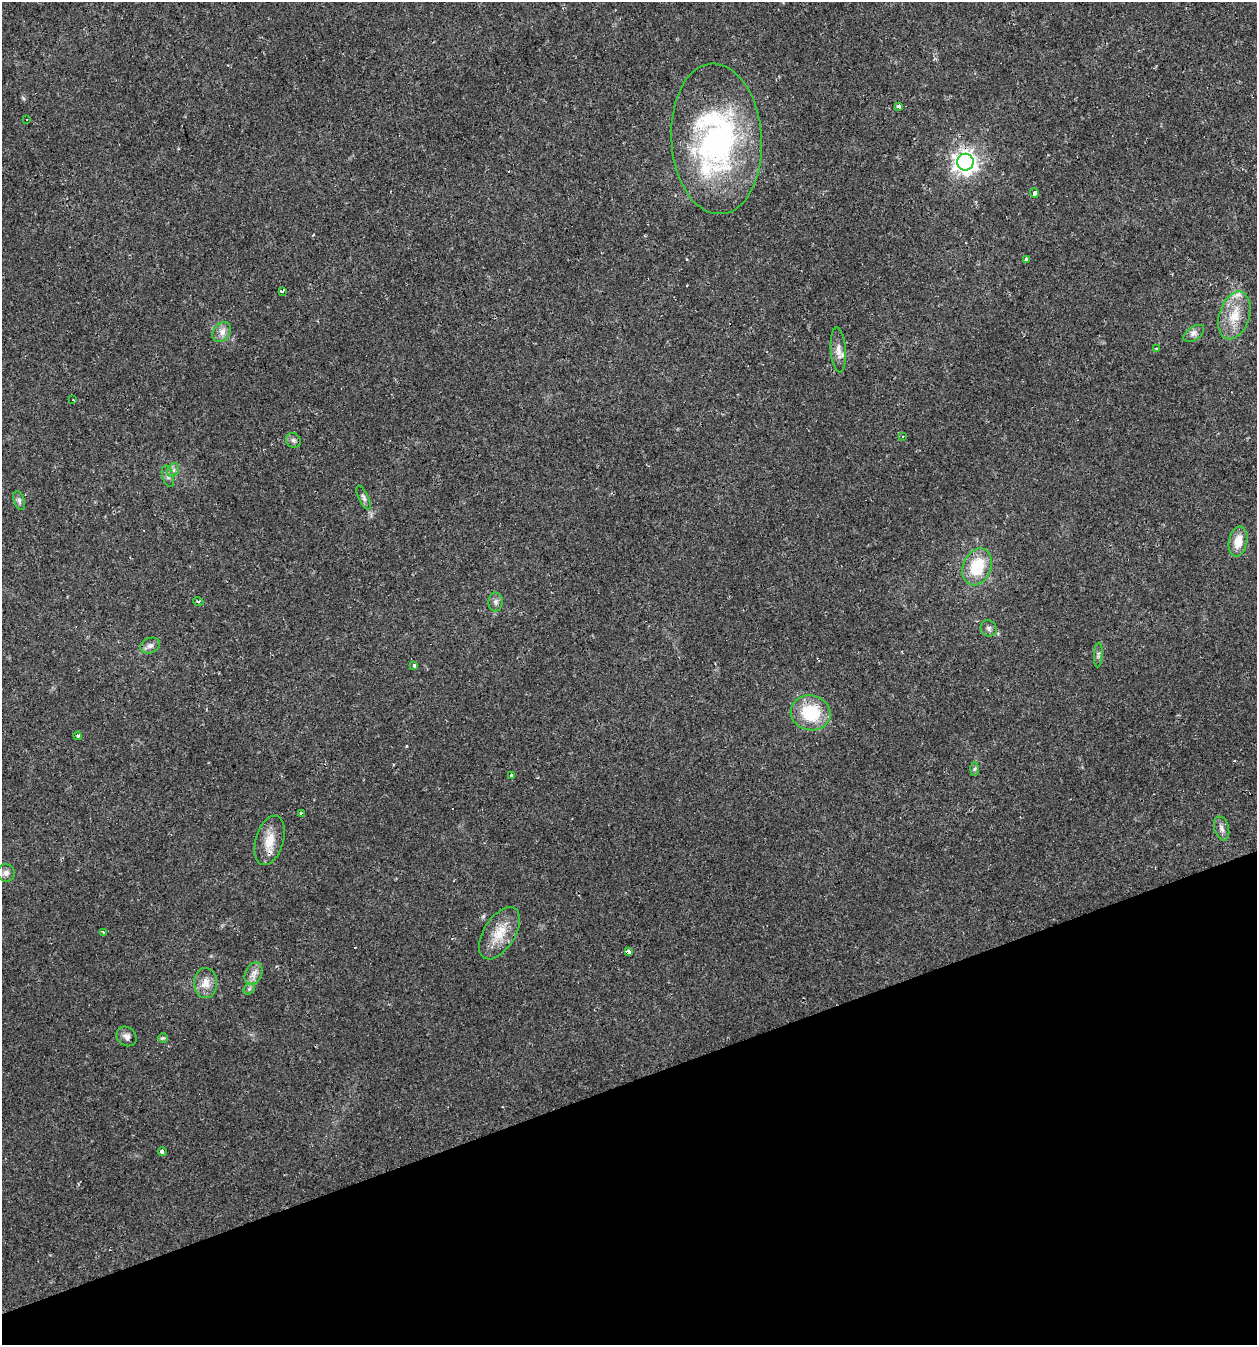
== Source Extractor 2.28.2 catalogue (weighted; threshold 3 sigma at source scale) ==
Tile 14 of 4 x 4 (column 2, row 4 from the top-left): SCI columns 1316-2570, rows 1-1343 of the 5194 x 5371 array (HDU 1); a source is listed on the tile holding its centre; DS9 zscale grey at full resolution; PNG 1259 x 1347 px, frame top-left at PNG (2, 2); each listed source drawn as its Kron ellipse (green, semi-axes under 4 px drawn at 4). Shown black and unused: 20% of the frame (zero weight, under 2 of 3 exposures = <1% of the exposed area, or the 3 px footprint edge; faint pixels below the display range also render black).
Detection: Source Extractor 2.28.2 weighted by HDU 2 'WHT'; one run over the whole footprint, this tile lists its part. Background 0.0241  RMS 0.0031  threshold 0.0139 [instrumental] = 3 sigma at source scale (4.5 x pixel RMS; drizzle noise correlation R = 1.50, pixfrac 1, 0.0396/0.0396 arcsec/px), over >= 5 px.
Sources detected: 55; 9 cosmic-ray / hot-pixel residue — neither listed nor drawn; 2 inside a brighter listed object's ellipse — not listed separately; the other 44 listed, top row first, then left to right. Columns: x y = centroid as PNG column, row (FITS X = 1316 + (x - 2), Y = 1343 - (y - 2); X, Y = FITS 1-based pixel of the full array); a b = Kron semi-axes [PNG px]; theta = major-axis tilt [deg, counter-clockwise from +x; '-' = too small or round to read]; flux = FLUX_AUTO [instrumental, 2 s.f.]
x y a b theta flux
898 106 4 3 - 3.2
27 119 3 3 - 1.7
716 139 75 45 -86 75
965 162 8 8 - 210
1034 193 4 3 - 9.6
1027 259 3 3 - 4.3
282 291 3 3 - 9.6
1234 315 24 15 72 7.4
222 332 11 8 53 1.9
1194 333 12 6 35 1.3
1157 349 3 3 - 0.49
838 350 22 7 -86 2.6
73 400 3 2 - 0.5
902 437 3 2 - 0.53
293 440 8 7 - 0.87
173 470 7 5 60 0.84
168 476 11 5 -73 1.1
364 498 13 5 -65 1
19 501 10 5 -71 0.88
1238 541 15 9 78 4.7
977 567 19 14 68 12
198 601 5 3 - 0.36
496 602 9 7 89 1.1
989 628 8 7 - 1
150 646 10 7 23 1.4
1098 655 12 4 87 0.85
414 665 3 3 - 10
811 713 20 17 -12 14
78 736 4 3 - 0.47
975 769 7 4 89 0.48
511 775 3 3 - 7.1
301 814 3 3 - 0.97
1222 828 12 7 -75 1.5
270 840 25 14 73 5.4
6 873 9 8 - 1.5
103 933 4 2 - 0.52
499 933 29 15 58 7.2
628 952 4 4 - 14
253 974 12 8 64 2.1
206 983 15 11 -89 3.4
249 989 6 5 - 0.56
126 1036 10 9 - 1.4
163 1038 5 4 - 0.41
162 1151 4 3 - 3.1